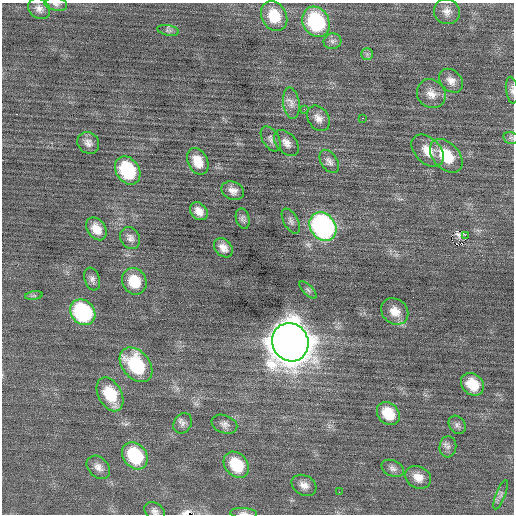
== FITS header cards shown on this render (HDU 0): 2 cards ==
NAXIS1  =                  512 / Axis length
NAXIS2  =                  512 / Axis length

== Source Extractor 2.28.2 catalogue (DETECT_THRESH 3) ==
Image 512 x 512 px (HDU 0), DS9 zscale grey, 1 PNG px = 1 image px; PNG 516 x 516 px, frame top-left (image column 1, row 512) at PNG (2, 3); each listed source drawn as its Kron ellipse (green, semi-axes under 4 px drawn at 4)
Background 0.0293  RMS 0.72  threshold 2.17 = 3 sigma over >= 5 px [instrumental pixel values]
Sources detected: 61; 3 with non-positive FLUX_AUTO (blend fragments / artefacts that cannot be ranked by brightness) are neither listed nor drawn; the other 58 listed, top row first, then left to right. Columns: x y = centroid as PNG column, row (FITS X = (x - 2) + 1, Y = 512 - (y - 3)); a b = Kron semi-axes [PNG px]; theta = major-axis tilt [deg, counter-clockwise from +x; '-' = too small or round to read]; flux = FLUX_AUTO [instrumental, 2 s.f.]
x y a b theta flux
56 4 11 6 -9 170
39 9 12 9 -41 290
447 11 13 12 - 380
274 16 15 12 -62 1300
316 22 16 13 -62 4400
168 30 11 5 -11 130
332 41 9 8 - 170
367 54 6 6 - 110
451 81 13 10 -44 380
512 90 13 6 -83 170
431 94 15 13 -45 510
291 103 16 8 -81 320
304 109 2 2 - 130
318 118 14 10 -55 360
362 118 2 2 - 210
511 138 8 6 -12 110
271 139 14 8 -58 240
88 143 11 10 - 290
286 143 15 9 -48 350
428 151 19 12 -45 750
446 156 19 13 -46 1700
198 161 14 10 -63 750
329 161 13 8 -58 220
128 170 15 11 -56 2900
233 191 11 9 -23 320
199 211 10 7 -46 390
243 219 10 6 -76 150
291 221 13 7 -61 190
323 227 15 12 -53 12000
96 229 12 9 -54 630
465 235 4 3 - 640
130 238 11 9 -59 250
223 248 11 8 -48 380
92 279 12 7 -71 210
134 281 13 12 - 1200
308 290 11 4 -45 120
34 296 9 4 8 94
395 311 14 12 -41 590
83 312 14 11 -49 5600
290 342 19 18 - 150000
136 365 19 13 -50 3400
472 384 12 10 -39 1200
110 394 18 11 -62 1900
388 414 12 10 -48 1100
183 423 11 8 59 210
224 424 13 9 -22 260
457 425 10 8 -53 180
448 447 10 8 84 200
135 456 15 11 -53 3000
236 465 14 11 -48 1900
98 467 13 10 -44 340
393 468 12 7 -25 210
418 477 13 11 -28 520
304 485 13 9 -28 380
339 492 2 2 - 22
501 495 15 4 69 190
155 511 11 8 -34 220
243 513 13 5 -3 180
At the frame edge (FLAGS 8, measured only in part): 4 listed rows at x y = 56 4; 512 90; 155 511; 243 513
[3 non-positive-flux detections neither listed nor drawn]